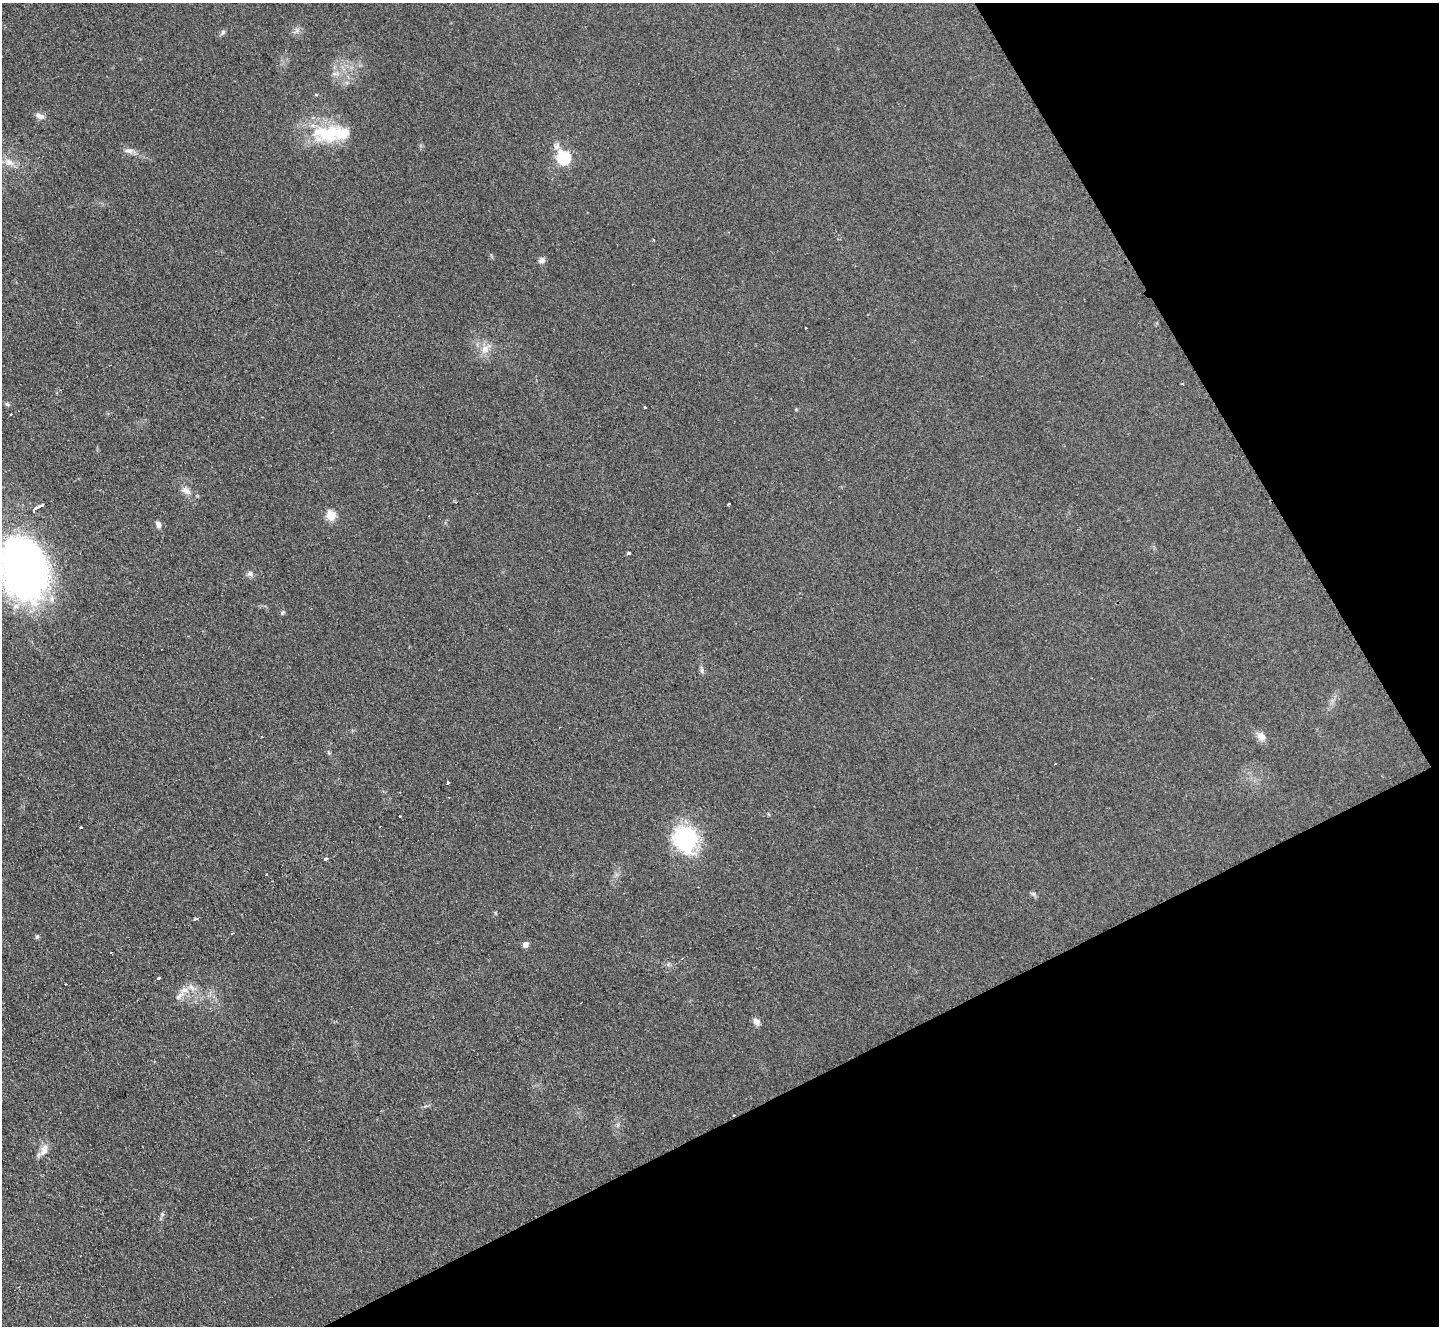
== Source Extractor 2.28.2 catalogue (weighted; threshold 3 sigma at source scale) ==
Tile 12 of 4 x 4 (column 4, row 3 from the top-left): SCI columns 4318-5754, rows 1480-2803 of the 5771 x 5747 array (HDU 1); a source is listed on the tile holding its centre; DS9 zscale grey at full resolution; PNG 1441 x 1328 px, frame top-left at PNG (2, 3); no overlay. Shown black and unused: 26% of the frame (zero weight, under 2 of 3 exposures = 2% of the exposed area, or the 3 px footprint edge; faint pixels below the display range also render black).
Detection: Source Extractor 2.28.2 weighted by HDU 2 'WHT'; one run over the whole footprint, this tile lists its part. Background 0.108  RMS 0.011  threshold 0.051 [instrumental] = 3 sigma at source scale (4.5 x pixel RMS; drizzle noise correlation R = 1.50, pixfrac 1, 0.05/0.05 arcsec/px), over >= 5 px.
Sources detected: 51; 9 cosmic-ray / hot-pixel residue — not listed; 3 inside a brighter listed object's ellipse — not listed separately; the other 39 listed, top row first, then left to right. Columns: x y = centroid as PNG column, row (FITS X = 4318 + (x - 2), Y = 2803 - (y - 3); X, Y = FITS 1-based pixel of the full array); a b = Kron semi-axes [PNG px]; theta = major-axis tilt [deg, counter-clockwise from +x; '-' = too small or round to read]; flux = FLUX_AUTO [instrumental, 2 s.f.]
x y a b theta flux
223 32 7 5 62 2.3
335 74 10 4 -12 3.1
316 94 5 3 - 1.2
40 116 12 6 -21 5.3
329 134 43 23 0 62
129 151 12 6 -10 5.1
563 157 6 6 - 150
9 162 15 9 -23 9.9
653 240 3 2 - 1.2
542 261 9 6 13 3.6
485 349 11 9 55 9.3
7 404 7 4 -43 1.9
796 409 5 3 - 1.1
186 491 13 8 -35 6.5
40 506 5 3 - 17
331 515 5 5 - 51
158 525 8 6 -67 4.6
629 553 3 3 - 15
23 568 66 44 -78 510
250 573 8 7 - 3.4
282 613 6 5 - 2
1261 736 12 9 -54 7.6
448 783 3 3 - 13
400 816 3 2 - 1.3
81 827 3 3 - 1.8
685 839 33 27 -72 84
326 859 4 3 - 19
266 875 3 2 - 1.3
1033 894 6 4 18 1.7
196 919 4 3 - 5.5
232 933 3 3 - 1.2
37 936 6 5 - 1.7
525 944 5 5 - 7.6
111 953 3 2 - 0.87
159 978 3 3 - 11
191 987 12 5 -45 4.9
179 996 15 6 39 6.3
756 1022 9 6 -54 6.2
44 1152 14 10 70 8.7
Isophote crosses this tile's border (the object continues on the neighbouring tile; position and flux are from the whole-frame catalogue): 1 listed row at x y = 23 568
Unlisted compact peaks at least as high as the median listed source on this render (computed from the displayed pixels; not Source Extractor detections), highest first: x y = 702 671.